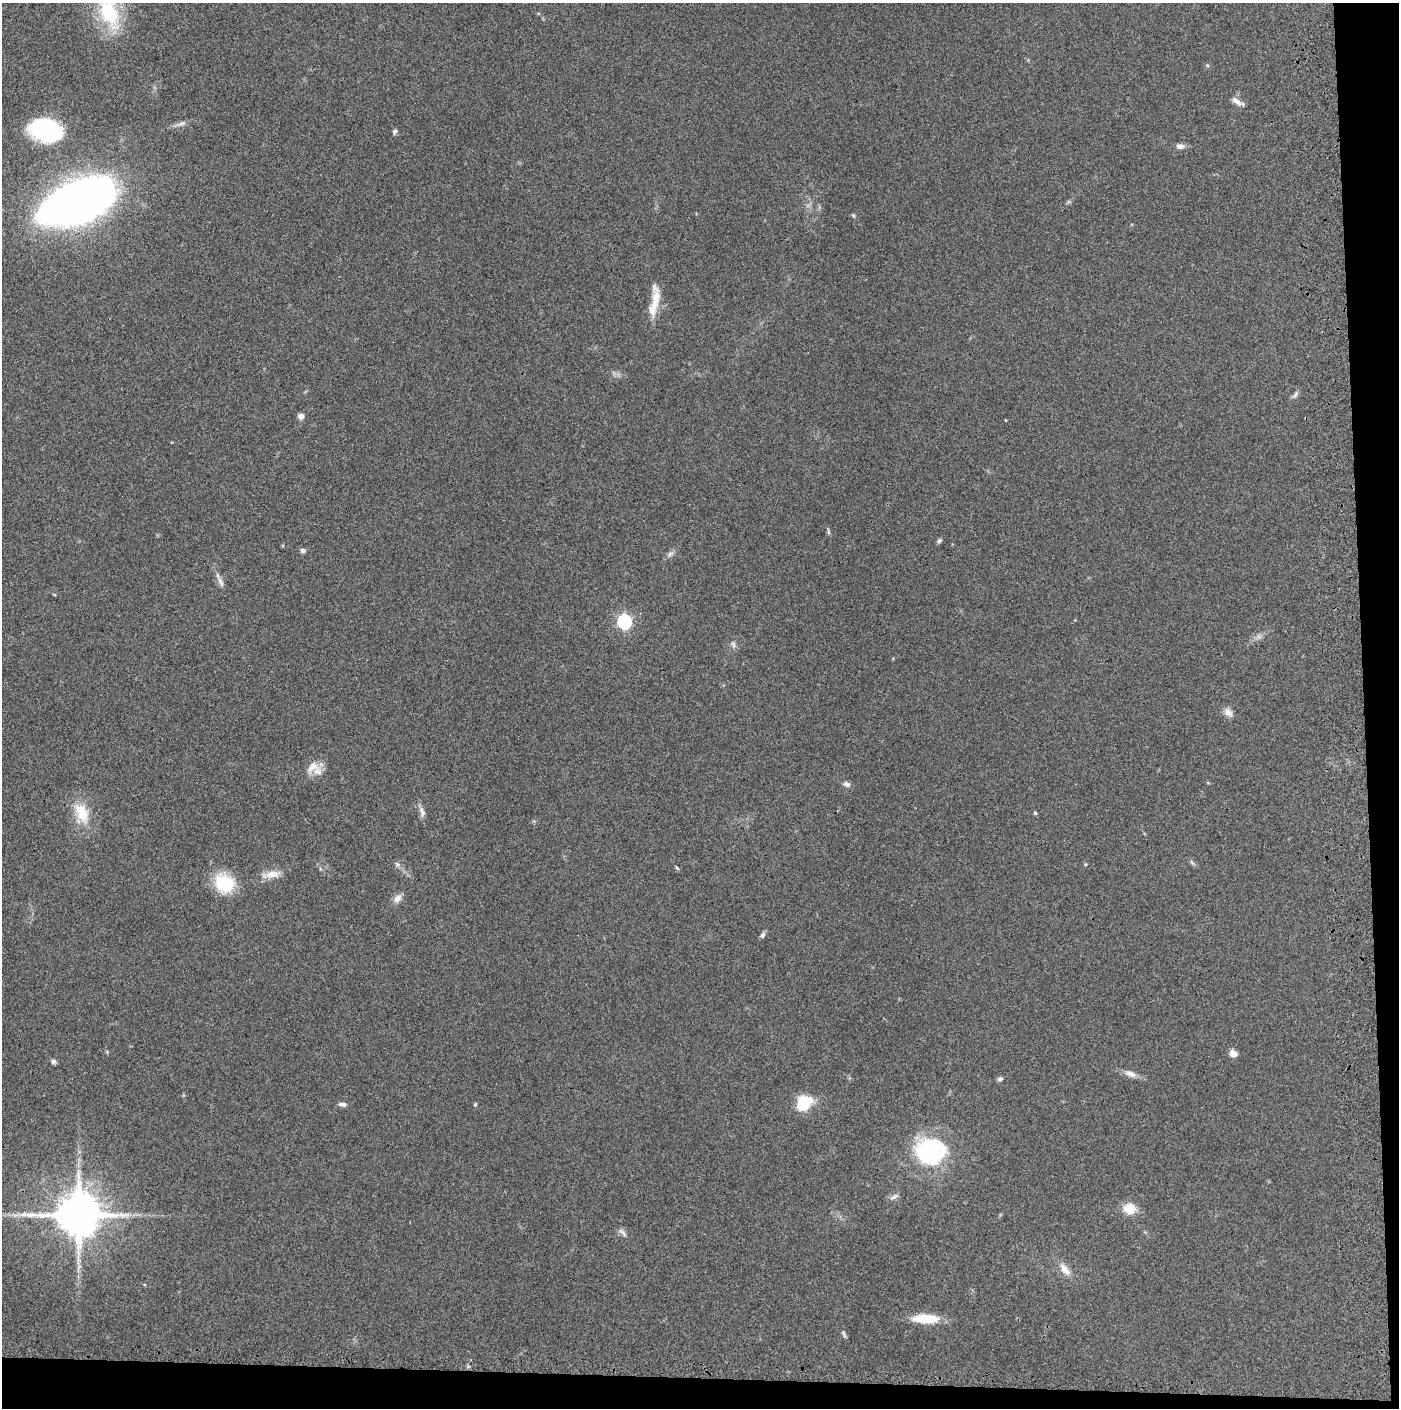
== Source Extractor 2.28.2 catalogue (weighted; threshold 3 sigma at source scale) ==
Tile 9 of 3 x 3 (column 3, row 3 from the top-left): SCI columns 2900-4296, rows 19-1424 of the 4358 x 4256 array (HDU 1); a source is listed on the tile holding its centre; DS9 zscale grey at full resolution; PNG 1401 x 1410 px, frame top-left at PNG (2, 3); no overlay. Shown black and unused: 5% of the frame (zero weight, under 3 of 4 exposures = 6% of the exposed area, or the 3 px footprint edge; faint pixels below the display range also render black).
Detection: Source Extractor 2.28.2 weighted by HDU 2 'WHT'; one run over the whole footprint, this tile lists its part. Background 0.0699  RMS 0.0076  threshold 0.0342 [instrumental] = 3 sigma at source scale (4.5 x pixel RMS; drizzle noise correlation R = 1.50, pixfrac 1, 0.05/0.05 arcsec/px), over >= 5 px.
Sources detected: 45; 1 inside a brighter listed object's ellipse — not listed separately; the other 44 listed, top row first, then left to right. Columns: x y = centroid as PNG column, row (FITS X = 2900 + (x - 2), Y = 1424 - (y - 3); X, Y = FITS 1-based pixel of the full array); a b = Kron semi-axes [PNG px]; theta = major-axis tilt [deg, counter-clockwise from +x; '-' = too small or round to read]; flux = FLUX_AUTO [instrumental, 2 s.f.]
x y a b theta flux
109 12 40 23 -65 50
1236 101 16 7 -35 4.4
45 130 34 23 -14 62
395 131 6 5 - 1.7
1180 146 9 7 2 3.1
78 202 67 33 23 500
853 215 5 4 - 0.96
655 300 33 11 79 15
1295 395 11 5 49 2
301 416 7 7 - 3.2
828 531 10 3 -80 1.2
939 541 7 5 56 1.4
303 550 7 6 - 1.7
670 554 8 5 46 2
221 582 15 5 -63 3.3
624 621 6 6 - 120
733 644 9 5 -72 2
1228 712 13 9 -53 4.2
313 767 18 12 30 8.4
846 784 8 6 -21 2.8
422 812 14 6 -75 3.4
82 813 30 16 -65 20
1035 813 4 4 - 1
1192 862 9 3 -45 1.3
397 864 7 4 -45 1.5
272 874 21 9 5 8.2
224 883 19 15 -23 40
397 898 13 8 45 4.3
762 935 7 6 - 1.8
1233 1053 8 7 - 4.8
53 1062 6 6 - 1.8
1130 1074 16 7 -19 4.9
1000 1079 7 5 20 1.7
804 1102 16 13 46 25
342 1104 10 5 -3 2.5
475 1104 4 4 - 0.73
930 1151 31 28 3 83
894 1197 13 5 31 2.4
1130 1209 12 10 -15 14
78 1215 12 12 - 3500
622 1233 13 4 -45 2.3
1064 1269 18 9 -52 7.2
926 1319 29 10 -2 21
844 1334 11 4 -68 1.5
Overlapping masked pixels (flux is a lower limit): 1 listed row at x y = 78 1215
Isophote crosses this tile's border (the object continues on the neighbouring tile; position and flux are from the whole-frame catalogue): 1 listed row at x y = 109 12